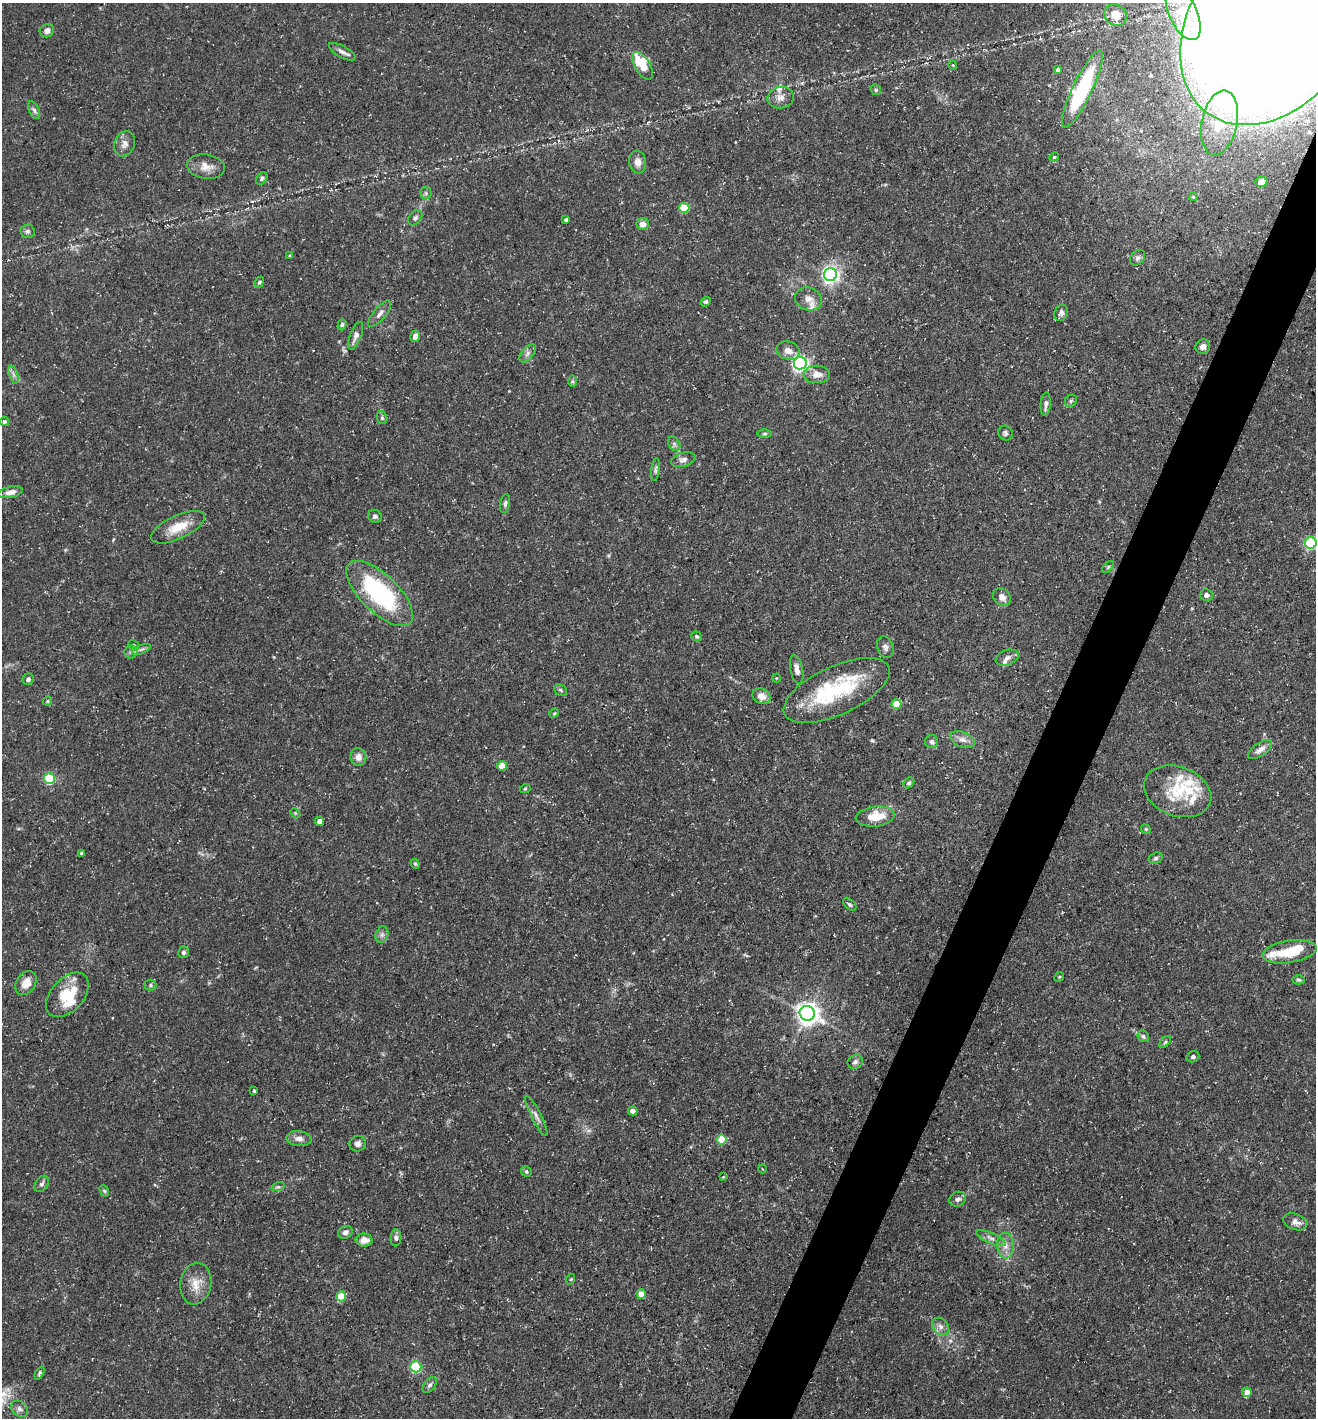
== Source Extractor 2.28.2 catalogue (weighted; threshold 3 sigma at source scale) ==
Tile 10 of 4 x 4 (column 2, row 3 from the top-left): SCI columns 1455-2768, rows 1417-2832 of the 5674 x 5663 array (HDU 1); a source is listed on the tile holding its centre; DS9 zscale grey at full resolution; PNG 1318 x 1420 px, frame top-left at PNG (2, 3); each listed source drawn as its Kron ellipse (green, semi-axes under 4 px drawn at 4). Shown black and unused: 4% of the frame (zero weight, under 3 of 5 exposures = <1% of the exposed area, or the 3 px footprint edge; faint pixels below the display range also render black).
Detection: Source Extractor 2.28.2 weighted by HDU 2 'WHT'; one run over the whole footprint, this tile lists its part. Background 0.0534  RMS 0.0049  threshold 0.0221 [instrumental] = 3 sigma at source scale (4.5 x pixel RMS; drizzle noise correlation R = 1.50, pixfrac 1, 0.05/0.05 arcsec/px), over >= 5 px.
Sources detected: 151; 15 inside a brighter listed object's ellipse — not listed separately; the other 136 listed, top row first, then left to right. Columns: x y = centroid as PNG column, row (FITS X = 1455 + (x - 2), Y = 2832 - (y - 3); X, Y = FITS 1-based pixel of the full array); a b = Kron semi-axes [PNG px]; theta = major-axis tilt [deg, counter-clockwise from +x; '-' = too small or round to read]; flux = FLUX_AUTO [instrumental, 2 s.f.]
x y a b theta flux
1183 13 29 14 -65 16
1116 15 12 10 -38 6.7
1273 23 111 81 54 3100
47 31 7 6 - 2.6
342 52 15 6 -29 2.3
953 65 5 4 - 0.53
643 66 15 7 -58 16
1058 70 4 4 - 1.6
1082 89 43 9 64 43
876 90 5 5 - 1
781 98 13 10 11 3.9
34 110 9 5 -67 1.4
1219 123 33 17 78 21
125 144 13 10 69 3.3
1054 157 5 4 - 0.6
638 162 11 8 -82 3.4
206 167 19 12 -8 5.1
262 179 7 4 53 0.94
1261 182 6 5 - 3.4
426 193 6 5 - 0.97
1193 197 4 3 - 0.49
684 208 5 5 - 19
415 218 8 6 51 1.3
566 220 4 3 - 0.99
643 224 6 6 - 3.6
27 231 7 7 - 1.3
290 256 4 3 - 0.76
1137 258 9 6 46 1.6
830 275 6 6 - 170
259 282 6 4 66 0.79
808 299 14 11 -19 3.9
706 302 5 4 - 1.1
1061 313 8 6 65 1.9
380 314 16 6 50 2.4
342 325 6 4 71 1
356 336 14 5 70 2.9
415 336 6 4 73 2.5
1203 347 7 7 - 2.4
788 351 12 9 -18 3.8
527 353 11 5 49 1.9
800 363 6 6 - 160
14 374 9 4 -71 1.4
817 374 13 9 0 4.6
572 381 6 4 -89 0.77
1071 401 6 5 - 0.92
1046 404 12 5 85 1.9
382 418 6 5 - 0.84
4 422 4 4 - 0.9
765 433 7 3 0 0.77
1005 433 8 7 - 1.4
674 444 7 5 -59 1.3
683 460 12 7 15 2.4
656 470 11 4 83 1.1
10 492 13 5 12 2.6
505 504 9 5 80 1.3
375 516 7 6 - 1.5
178 527 29 11 25 10
1311 543 6 6 - 63
1108 567 7 4 45 0.7
380 593 42 19 -44 64
1206 595 6 6 - 2.1
1002 597 10 8 -47 3.3
697 636 5 4 - 0.79
133 645 6 5 - 0.97
885 647 11 8 -69 2.1
141 649 10 3 21 1.3
131 652 6 6 - 1.3
1007 658 12 7 20 2.5
797 670 15 6 -78 3.1
776 678 4 3 - 0.4
28 679 6 5 - 1.7
561 690 7 5 -37 0.9
837 690 57 24 25 44
761 696 9 7 -28 3.9
47 701 5 3 - 0.67
896 704 5 4 - 11
554 713 5 4 - 0.56
962 740 13 7 -22 2.9
932 742 6 6 - 1.4
1260 750 14 6 35 2.7
358 757 9 8 - 3.1
502 766 4 4 - 8
49 779 5 5 - 44
909 783 6 4 43 0.94
525 789 5 3 - 0.49
1178 791 35 24 -20 22
295 813 6 4 -45 0.69
875 816 19 10 7 11
319 821 4 4 - 2.4
1146 829 5 4 - 0.62
82 853 4 3 - 1.2
1156 858 7 5 17 0.98
415 864 5 4 - 0.61
850 904 8 5 -44 0.95
382 935 8 6 70 1.8
183 952 6 5 - 1.3
1289 952 27 11 9 15
1059 977 5 4 - 0.57
1299 980 6 4 -2 0.87
26 983 13 9 56 5.9
150 985 6 5 - 0.92
67 995 26 16 48 17
807 1013 8 7 - 380
1143 1036 6 5 - 1.1
1165 1042 7 4 45 0.82
1193 1057 6 5 - 1.4
855 1062 8 6 38 1.7
254 1091 4 3 - 0.66
633 1111 5 4 - 2.7
536 1116 22 5 -63 2.5
299 1139 13 7 -6 2.9
721 1139 5 5 - 16
358 1144 8 7 - 1.9
762 1169 4 3 - 0.4
526 1171 5 5 - 0.89
723 1177 4 2 - 0.38
42 1184 9 6 55 1.4
278 1187 7 4 17 0.97
104 1191 6 4 -60 0.66
958 1199 9 7 27 1.9
1295 1222 12 8 -19 2.9
345 1232 7 6 - 1.8
396 1238 8 5 86 1.4
991 1238 16 5 -24 2.5
364 1240 8 6 -2 5.2
1005 1246 13 8 -85 3.9
571 1279 5 3 - 0.46
196 1284 21 15 80 7.9
641 1294 4 4 - 6.7
341 1296 5 5 - 14
941 1327 10 7 -47 2.4
416 1367 5 5 - 50
39 1373 7 4 63 0.87
430 1385 9 5 52 1.3
1247 1392 5 4 - 4.4
20 1409 9 7 -37 1.8
Overlapping masked pixels (flux is a lower limit): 1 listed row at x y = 1273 23
Isophote crosses this tile's border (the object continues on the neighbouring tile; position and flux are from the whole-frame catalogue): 2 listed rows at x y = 1273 23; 1311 543